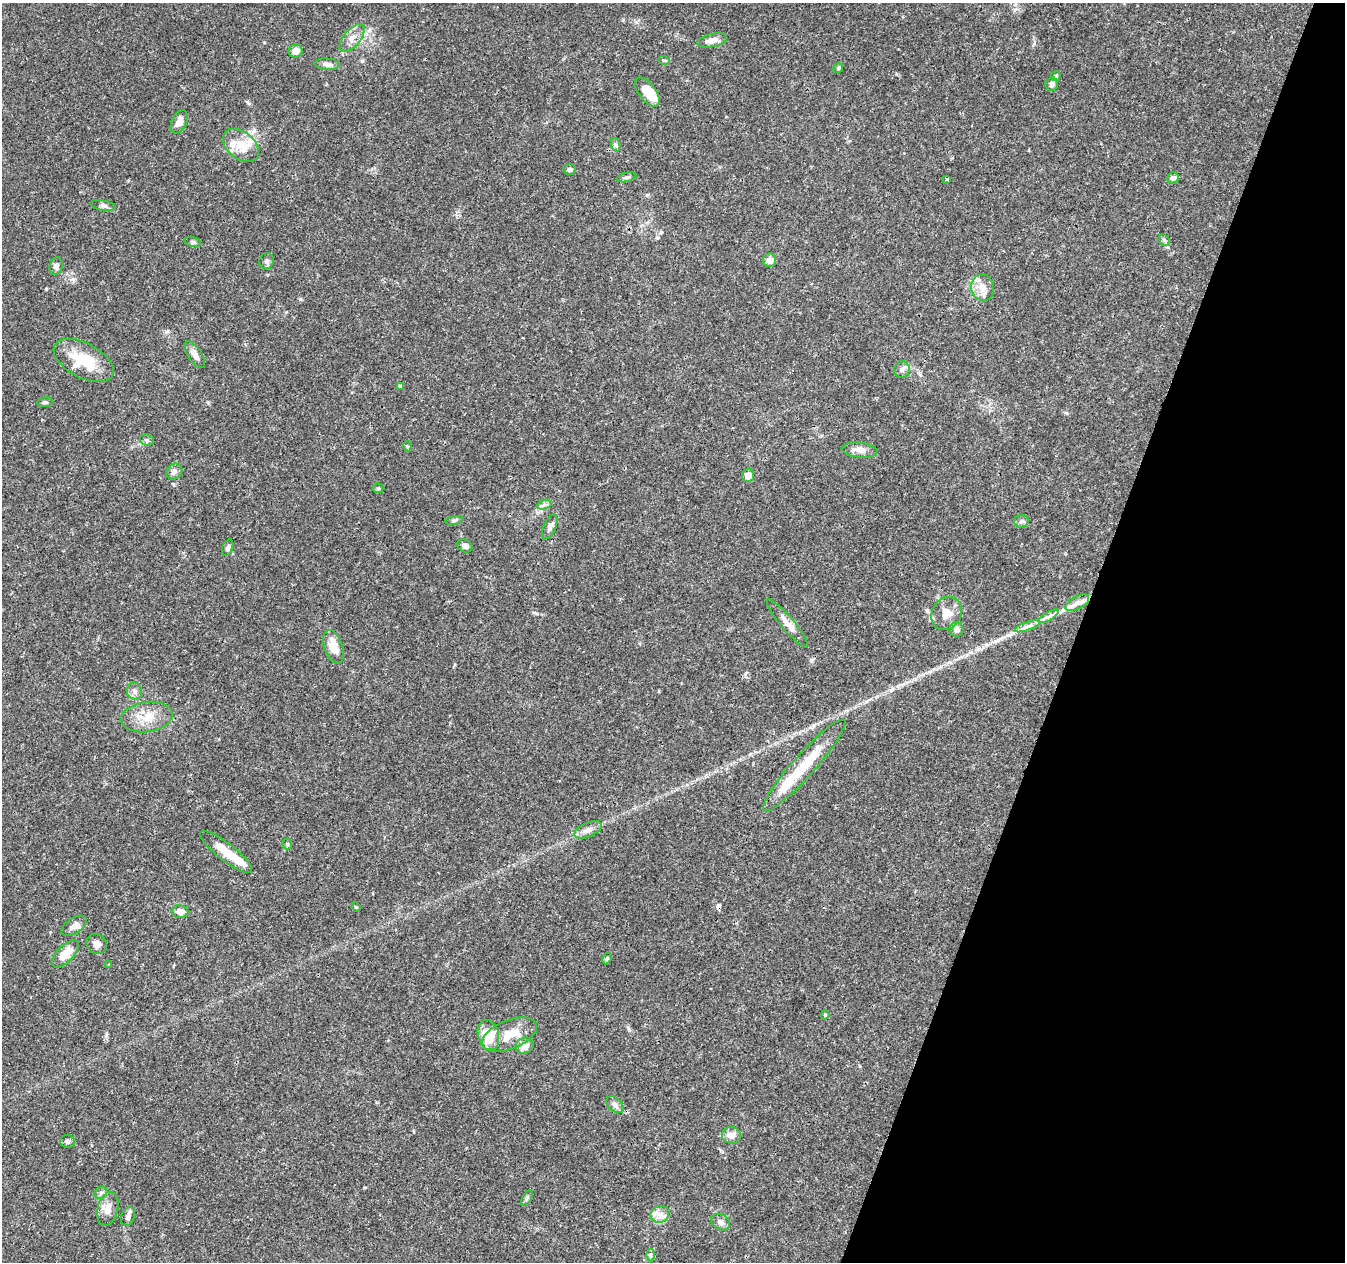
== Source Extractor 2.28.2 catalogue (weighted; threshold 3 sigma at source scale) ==
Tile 8 of 4 x 4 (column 4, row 2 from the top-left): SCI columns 4041-5383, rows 2802-4061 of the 5388 x 5541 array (HDU 1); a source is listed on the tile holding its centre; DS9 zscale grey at full resolution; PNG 1347 x 1264 px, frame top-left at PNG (2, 3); each listed source drawn as its Kron ellipse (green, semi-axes under 4 px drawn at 4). Shown black and unused: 20% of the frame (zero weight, under 3 of 4 exposures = <1% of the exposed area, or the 3 px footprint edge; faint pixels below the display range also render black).
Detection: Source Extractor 2.28.2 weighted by HDU 2 'WHT'; one run over the whole footprint, this tile lists its part. Background 0.0487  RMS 0.0025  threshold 0.0113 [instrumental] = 3 sigma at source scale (4.5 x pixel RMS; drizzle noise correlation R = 1.50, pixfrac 1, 0.0396/0.0396 arcsec/px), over >= 5 px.
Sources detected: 81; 2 inside a brighter object's white glare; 1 cosmic-ray / hot-pixel residue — neither listed nor drawn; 4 inside a brighter listed object's ellipse — not listed separately; the other 74 listed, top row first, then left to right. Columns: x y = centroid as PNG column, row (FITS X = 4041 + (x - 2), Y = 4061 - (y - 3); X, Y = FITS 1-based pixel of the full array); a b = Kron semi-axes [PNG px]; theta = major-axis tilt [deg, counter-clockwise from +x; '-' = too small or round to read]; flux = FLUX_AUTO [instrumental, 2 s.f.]
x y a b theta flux
352 38 17 8 50 2.1
712 40 15 6 11 1.9
296 51 7 6 - 1.9
664 60 5 3 - 0.27
327 64 12 5 -6 1
838 68 5 4 - 0.36
1055 76 5 5 - 0.54
1052 84 7 6 - 0.99
647 92 17 8 -53 4.4
179 122 12 7 65 2.1
241 145 20 13 -39 4.6
616 145 7 4 -71 0.48
570 169 6 5 - 0.61
627 177 10 4 14 0.55
1173 178 6 5 - 0.86
947 179 3 3 - 0.69
103 206 13 5 -11 0.74
1164 240 6 5 - 0.48
193 242 8 4 -15 0.54
770 260 7 6 - 1.7
267 261 8 7 - 0.76
56 266 9 6 76 0.97
983 288 13 11 -74 2.6
195 355 15 6 -56 1.6
84 361 32 17 -28 9.7
902 370 8 8 - 0.88
400 386 4 4 - 0.44
45 402 8 5 9 0.49
147 440 7 5 -20 0.49
407 446 5 3 - 0.24
860 450 18 7 -5 2
174 472 9 7 39 0.81
748 475 6 6 - 2
378 488 5 5 - 0.33
544 505 7 4 19 0.69
454 520 9 4 9 0.59
1021 521 7 6 - 0.62
550 527 13 6 67 1.1
465 546 8 6 -26 0.91
228 548 8 5 70 0.75
1077 603 13 6 29 1.5
947 613 17 14 59 3.3
1049 616 11 3 29 0.84
787 623 31 6 -50 2.3
1028 626 13 4 20 1.1
957 629 7 7 - 0.98
333 647 17 9 -71 4.1
134 691 8 7 - 1
147 717 26 15 8 5.1
804 765 60 11 48 10
588 830 14 7 23 1.7
287 844 5 5 - 0.32
226 852 32 8 -38 5
356 907 5 4 - 0.25
180 912 8 6 -4 1.8
74 926 14 7 34 1.6
97 944 11 9 -39 1.5
65 954 17 8 45 3.6
607 959 6 4 62 0.36
109 965 4 3 - 0.31
825 1015 4 4 - 0.31
488 1035 15 10 -75 6.8
509 1035 29 14 22 6
525 1046 9 8 - 2.5
615 1105 10 6 -43 1
731 1135 9 8 - 1.8
67 1141 7 6 - 0.75
101 1193 7 5 44 0.58
527 1198 9 3 59 0.46
108 1209 17 10 77 2.2
660 1214 9 8 - 1.6
128 1217 10 6 68 0.9
720 1222 10 7 -31 1.1
650 1255 6 4 -89 0.48
Unlisted compact peaks at least as high as the median listed source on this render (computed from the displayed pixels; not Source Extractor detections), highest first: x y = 73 279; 46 289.